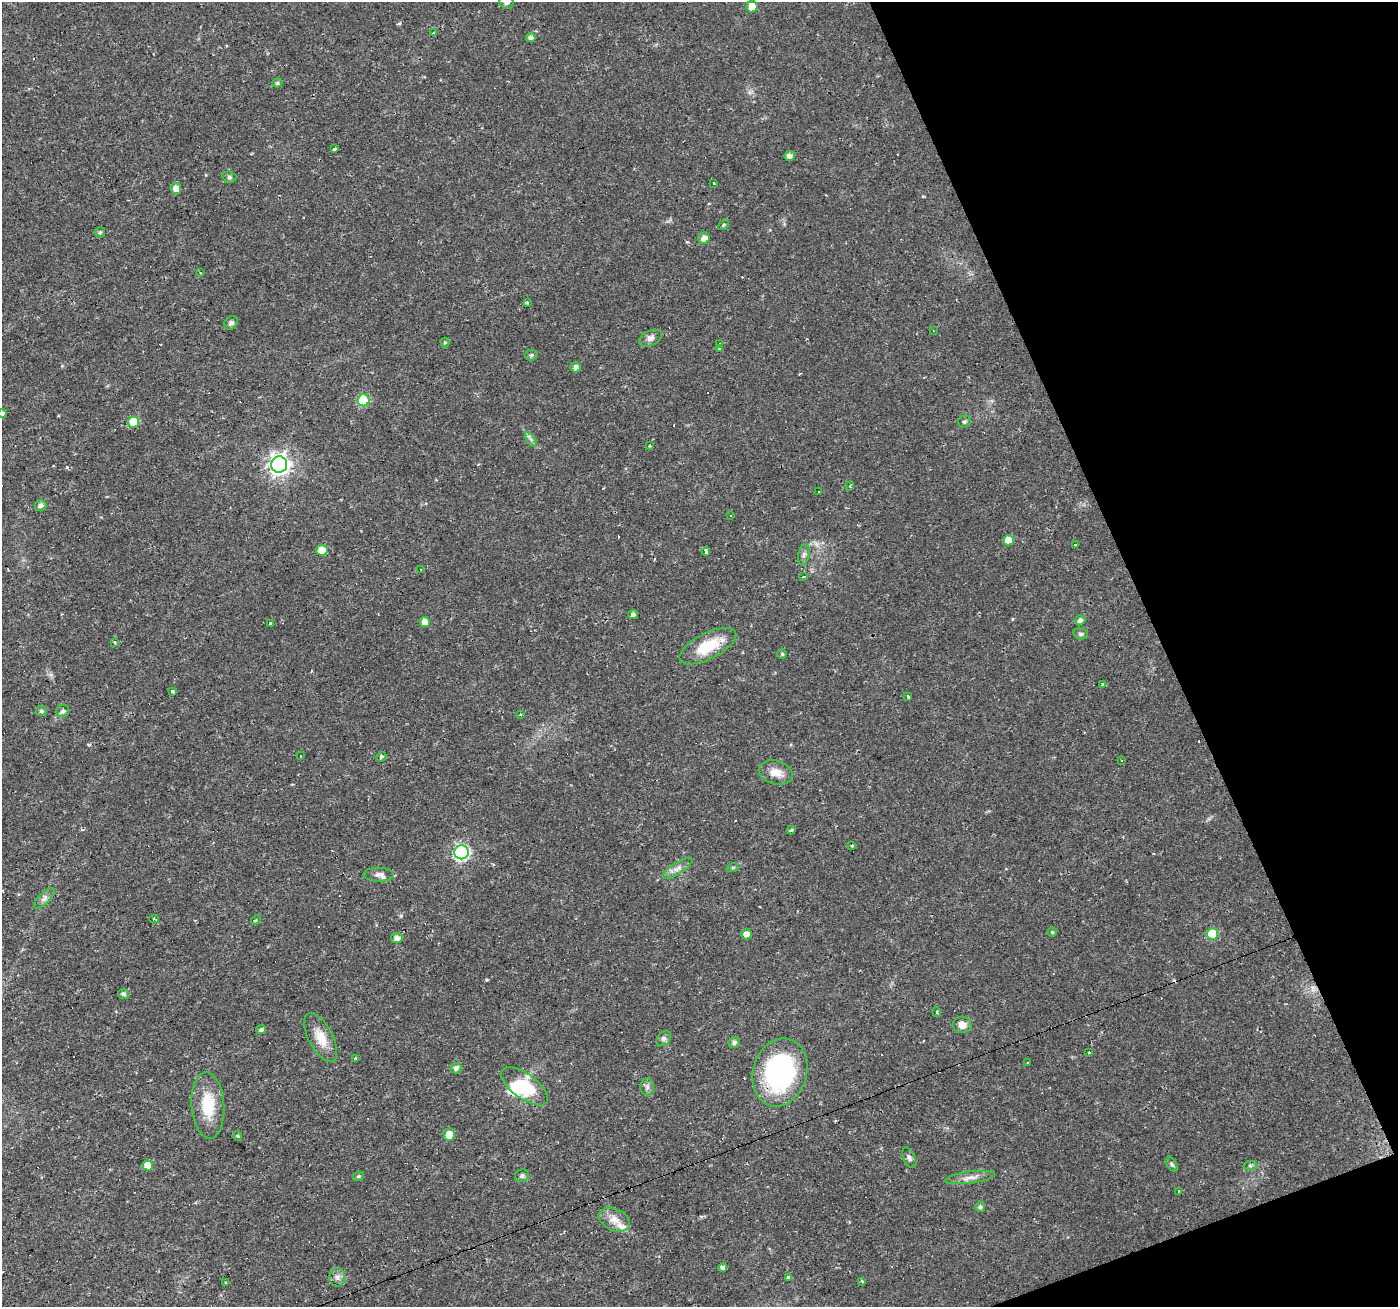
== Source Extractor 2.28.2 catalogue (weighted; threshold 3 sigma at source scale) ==
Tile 12 of 4 x 4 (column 4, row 3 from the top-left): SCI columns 4187-5582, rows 1437-2741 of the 5582 x 5430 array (HDU 1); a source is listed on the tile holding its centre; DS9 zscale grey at full resolution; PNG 1400 x 1309 px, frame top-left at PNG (2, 2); each listed source drawn as its Kron ellipse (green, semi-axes under 4 px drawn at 4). Shown black and unused: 19% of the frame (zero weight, under 2 of 3 exposures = <1% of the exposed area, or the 3 px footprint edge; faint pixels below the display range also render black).
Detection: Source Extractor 2.28.2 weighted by HDU 2 'WHT'; one run over the whole footprint, this tile lists its part. Background 0.0171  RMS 0.0023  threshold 0.0102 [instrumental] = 3 sigma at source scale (4.5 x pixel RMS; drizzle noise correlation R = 1.50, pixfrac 1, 0.0396/0.0396 arcsec/px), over >= 5 px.
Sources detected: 135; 1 inside a brighter object's white glare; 28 cosmic-ray / hot-pixel residue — neither listed nor drawn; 2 inside a brighter listed object's ellipse — not listed separately; the other 104 listed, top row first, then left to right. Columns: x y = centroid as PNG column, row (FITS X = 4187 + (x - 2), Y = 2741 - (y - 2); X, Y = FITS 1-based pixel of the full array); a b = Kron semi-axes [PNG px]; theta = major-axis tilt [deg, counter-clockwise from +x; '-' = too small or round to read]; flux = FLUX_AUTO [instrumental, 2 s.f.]
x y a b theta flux
506 2 7 6 - 1
752 7 6 5 - 3.1
434 33 4 3 - 0.26
531 38 5 4 - 0.95
277 83 5 4 - 0.43
335 149 3 3 - 0.88
789 156 5 5 - 1
229 177 7 5 -16 0.42
713 183 3 3 - 4.7
176 188 6 5 - 1.6
724 225 6 4 47 0.29
100 232 5 5 - 0.44
704 238 6 5 - 1.4
200 272 4 2 - 0.19
527 302 4 3 - 0.3
231 323 7 6 - 0.63
933 330 3 2 - 0.14
650 338 12 7 26 1.1
445 343 5 4 - 0.28
719 344 3 2 - 0.25
719 348 3 3 - 0.51
531 355 6 5 - 0.44
576 367 5 5 - 0.86
363 400 6 6 - 13
2 414 5 4 - 0.59
133 422 6 5 - 6.2
964 422 6 5 - 0.47
531 439 8 3 -59 0.5
649 446 3 2 - 0.31
279 465 8 8 - 130
850 486 4 3 - 0.26
819 492 3 2 - 0.42
41 505 6 5 - 0.78
730 515 3 2 - 0.21
1008 540 5 5 - 3
1075 544 3 3 - 0.82
322 550 6 5 - 2.5
706 551 4 3 - 2.4
804 555 11 5 79 0.71
421 569 3 2 - 0.17
803 577 3 3 - 0.29
633 614 5 4 - 0.78
1080 620 5 5 - 0.88
425 622 5 5 - 2.8
271 623 4 3 - 2.4
1081 634 7 5 -14 0.45
114 642 3 3 - 0.36
708 646 31 13 27 7.8
782 654 5 5 - 0.34
1103 684 4 3 - 0.43
172 691 3 3 - 1.3
908 697 3 3 - 1.3
41 711 5 5 - 0.53
63 711 7 6 - 0.69
521 715 3 3 - 0.89
300 756 3 3 - 0.46
381 757 5 4 - 0.44
1121 761 3 3 - 0.6
776 772 17 11 -15 2.6
791 830 4 2 - 0.67
852 846 4 3 - 0.29
462 852 7 7 - 45
733 867 6 4 19 0.24
678 868 17 5 32 1.2
379 875 15 7 0 1.2
44 898 13 5 45 0.94
154 919 5 3 - 0.31
256 920 5 4 - 0.26
1052 932 4 4 - 0.29
746 934 5 5 - 1.4
1212 934 6 5 - 9.2
397 938 6 5 - 1.1
124 994 5 5 - 0.63
937 1012 5 3 - 0.33
962 1025 9 8 - 1.7
261 1030 5 4 - 0.5
321 1037 27 12 -62 4
664 1039 9 6 49 0.65
734 1042 6 5 - 0.73
1089 1053 3 3 - 1.2
356 1059 3 3 - 0.93
1027 1062 3 3 - 0.55
456 1068 5 5 - 1
780 1072 34 27 74 37
525 1086 28 12 -36 9
647 1087 8 7 - 0.72
208 1105 33 16 -86 7.8
449 1135 6 6 - 2.7
238 1136 4 4 - 0.26
909 1158 11 6 -65 0.78
1171 1164 8 4 -57 0.4
148 1165 5 5 - 2.8
1250 1165 7 3 7 0.37
358 1176 6 4 22 0.33
522 1176 7 6 - 0.71
970 1177 25 6 7 1.6
1179 1191 3 3 - 0.54
980 1207 5 5 - 0.58
614 1220 16 10 -25 2.4
723 1268 4 4 - 0.97
337 1277 9 8 - 0.98
788 1277 4 4 - 0.31
862 1281 4 4 - 0.22
226 1283 3 2 - 0.21
Overlapping masked pixels (flux is a lower limit): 1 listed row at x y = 780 1072
Isophote crosses this tile's border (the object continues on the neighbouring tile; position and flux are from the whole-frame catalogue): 2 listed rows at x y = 506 2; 2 414